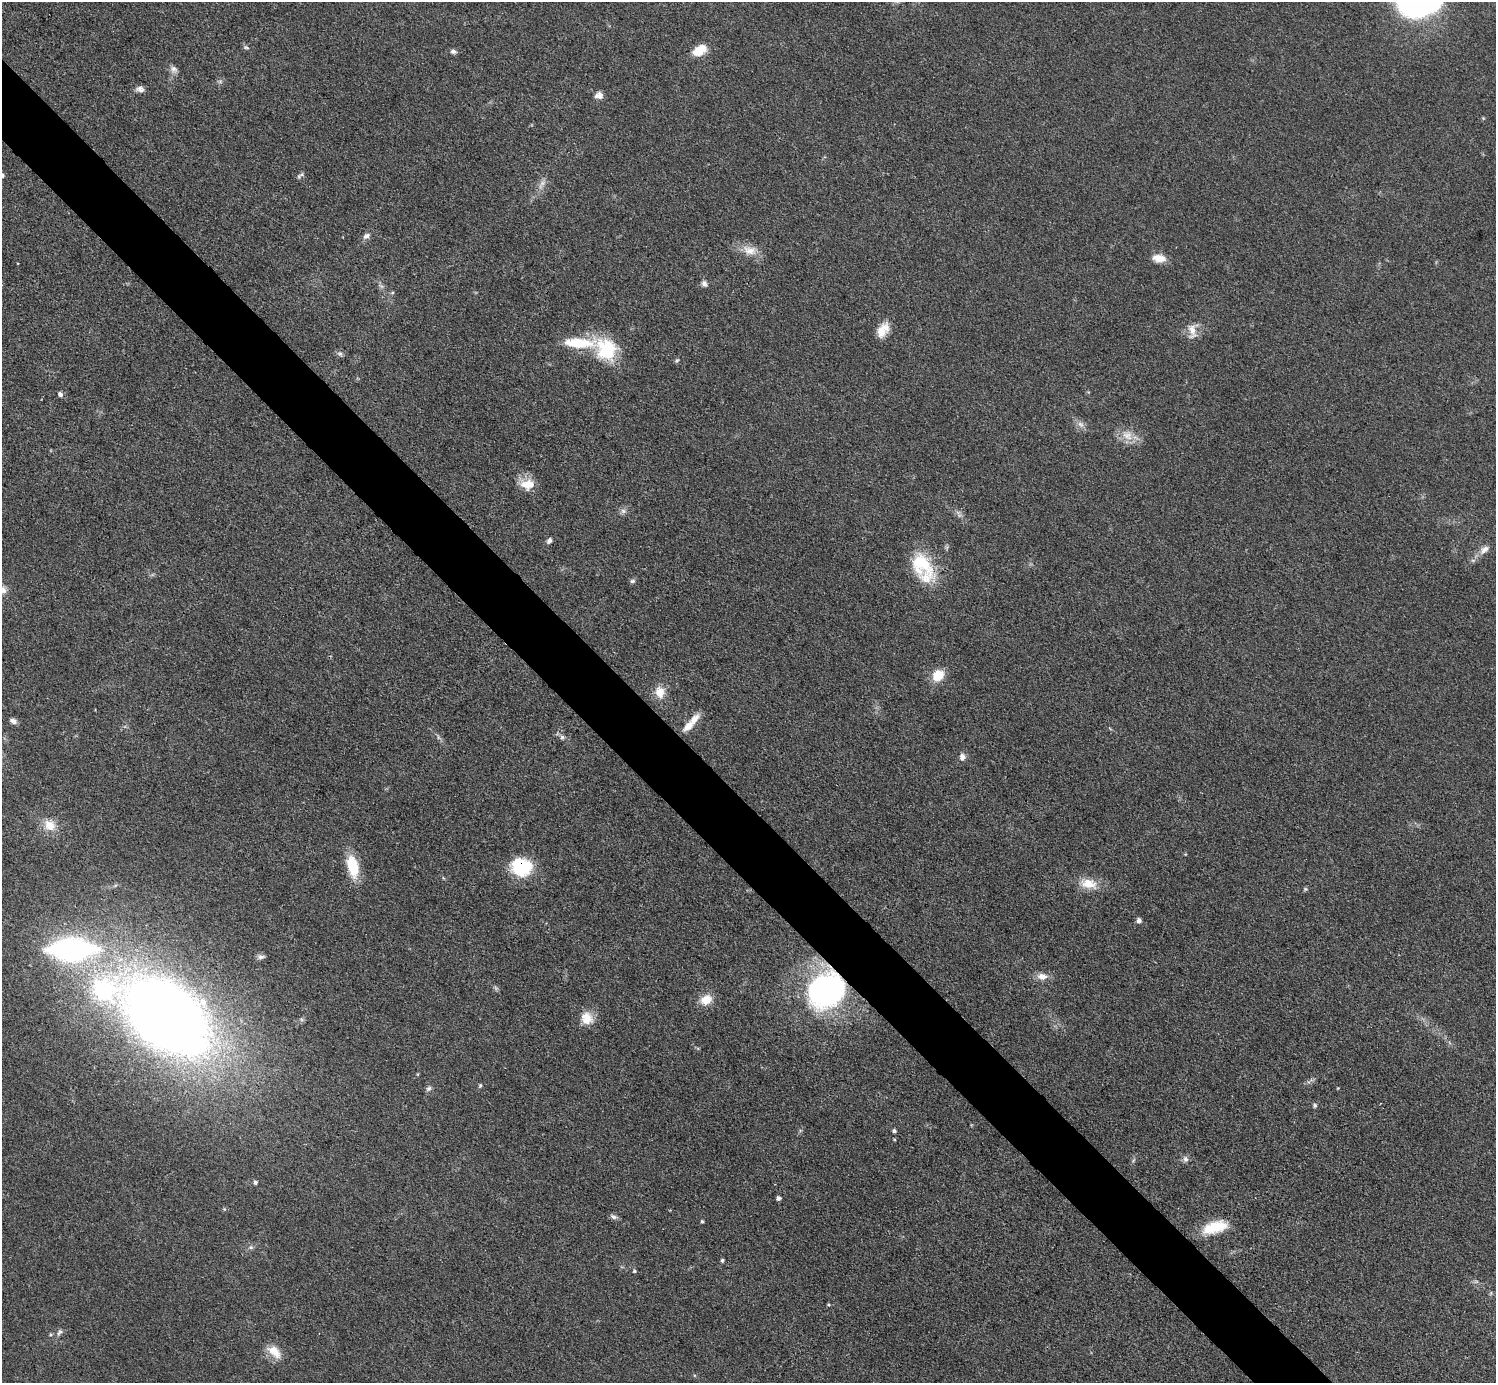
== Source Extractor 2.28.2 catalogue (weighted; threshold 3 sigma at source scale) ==
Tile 11 of 4 x 4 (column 3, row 3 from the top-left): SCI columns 2992-4485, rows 1681-3061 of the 5982 x 5980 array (HDU 1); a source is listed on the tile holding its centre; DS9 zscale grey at full resolution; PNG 1498 x 1385 px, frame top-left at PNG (2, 2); no overlay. Shown black and unused: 5% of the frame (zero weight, under 3 of 4 exposures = <1% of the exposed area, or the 3 px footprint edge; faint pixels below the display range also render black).
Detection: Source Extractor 2.28.2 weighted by HDU 2 'WHT'; one run over the whole footprint, this tile lists its part. Background 0.077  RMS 0.0058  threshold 0.0259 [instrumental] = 3 sigma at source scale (4.5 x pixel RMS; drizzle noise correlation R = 1.50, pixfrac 1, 0.05/0.05 arcsec/px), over >= 5 px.
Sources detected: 77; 2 too faint to see at this stretch — not listed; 2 inside a brighter listed object's ellipse — not listed separately; the other 73 listed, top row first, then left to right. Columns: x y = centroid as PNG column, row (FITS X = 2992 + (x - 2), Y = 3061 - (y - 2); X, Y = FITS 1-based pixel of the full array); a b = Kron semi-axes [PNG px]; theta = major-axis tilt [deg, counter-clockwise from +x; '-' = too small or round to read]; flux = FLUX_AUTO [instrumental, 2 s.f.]
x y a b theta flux
1417 2 43 32 3 170
246 47 8 5 -20 1.2
699 50 14 9 31 14
453 51 7 6 - 1.7
174 69 11 8 -46 2.8
220 81 6 6 - 1.3
140 89 11 7 -10 2.8
599 95 10 8 4 3.5
1483 118 5 5 - 0.55
302 174 8 5 19 1.4
2 175 5 5 - 2.2
366 236 11 7 36 2.5
749 250 21 12 -13 8.4
1159 258 16 9 -10 6.4
704 283 8 6 -63 2.2
381 286 8 4 -36 1.3
883 330 19 12 57 8.4
1192 331 20 11 86 7.3
578 343 45 13 -2 24
606 349 29 25 -56 32
340 354 8 6 -40 1.4
677 360 7 4 53 0.87
60 394 5 5 - 2
1081 424 11 7 -39 3.1
1127 435 18 13 -26 8.3
527 484 19 14 4 9.4
623 511 8 6 -4 2
549 541 7 5 56 1.9
1484 550 16 9 39 4.4
922 564 38 23 -55 32
632 581 7 5 3 1.3
3 590 10 10 - 3.5
938 675 13 10 46 12
660 692 16 12 -88 8
13 721 9 6 -21 2.3
688 726 18 9 42 6.3
438 737 7 4 -72 1.1
562 737 6 6 - 1.3
962 757 9 7 84 3
50 825 17 14 -32 8.4
1185 854 5 3 - 0.48
353 867 25 12 -77 19
521 867 22 19 -9 30
1089 884 24 13 -10 11
1305 889 6 5 - 0.89
1139 921 5 5 - 2.4
71 949 35 16 1 170
261 957 10 6 0 1.8
1042 976 14 9 -1 4.9
826 991 34 30 23 160
706 1000 15 11 28 8.3
166 1016 77 45 -37 860
587 1018 17 14 -68 8.8
418 1074 5 3 - 0.56
480 1085 6 4 63 0.82
429 1088 9 6 43 1.6
1338 1088 4 3 - 0.44
1315 1105 6 6 - 1.2
894 1131 4 4 - 1.5
1185 1159 8 7 - 2.1
1133 1160 8 3 46 0.84
255 1182 5 5 - 1.3
778 1198 4 4 - 2
224 1209 5 5 - 0.8
613 1217 11 6 -27 1.8
702 1221 4 3 - 0.81
1215 1227 28 13 16 19
251 1247 7 5 -20 1.4
722 1260 4 4 - 1.1
634 1271 5 4 - 0.91
829 1305 5 4 - 0.7
60 1332 10 5 55 1.6
274 1352 22 12 -43 8.4
Overlapping masked pixels (flux is a lower limit): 4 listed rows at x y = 922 564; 521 867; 826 991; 166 1016
Isophote crosses this tile's border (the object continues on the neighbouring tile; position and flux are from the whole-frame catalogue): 3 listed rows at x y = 1417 2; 2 175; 3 590